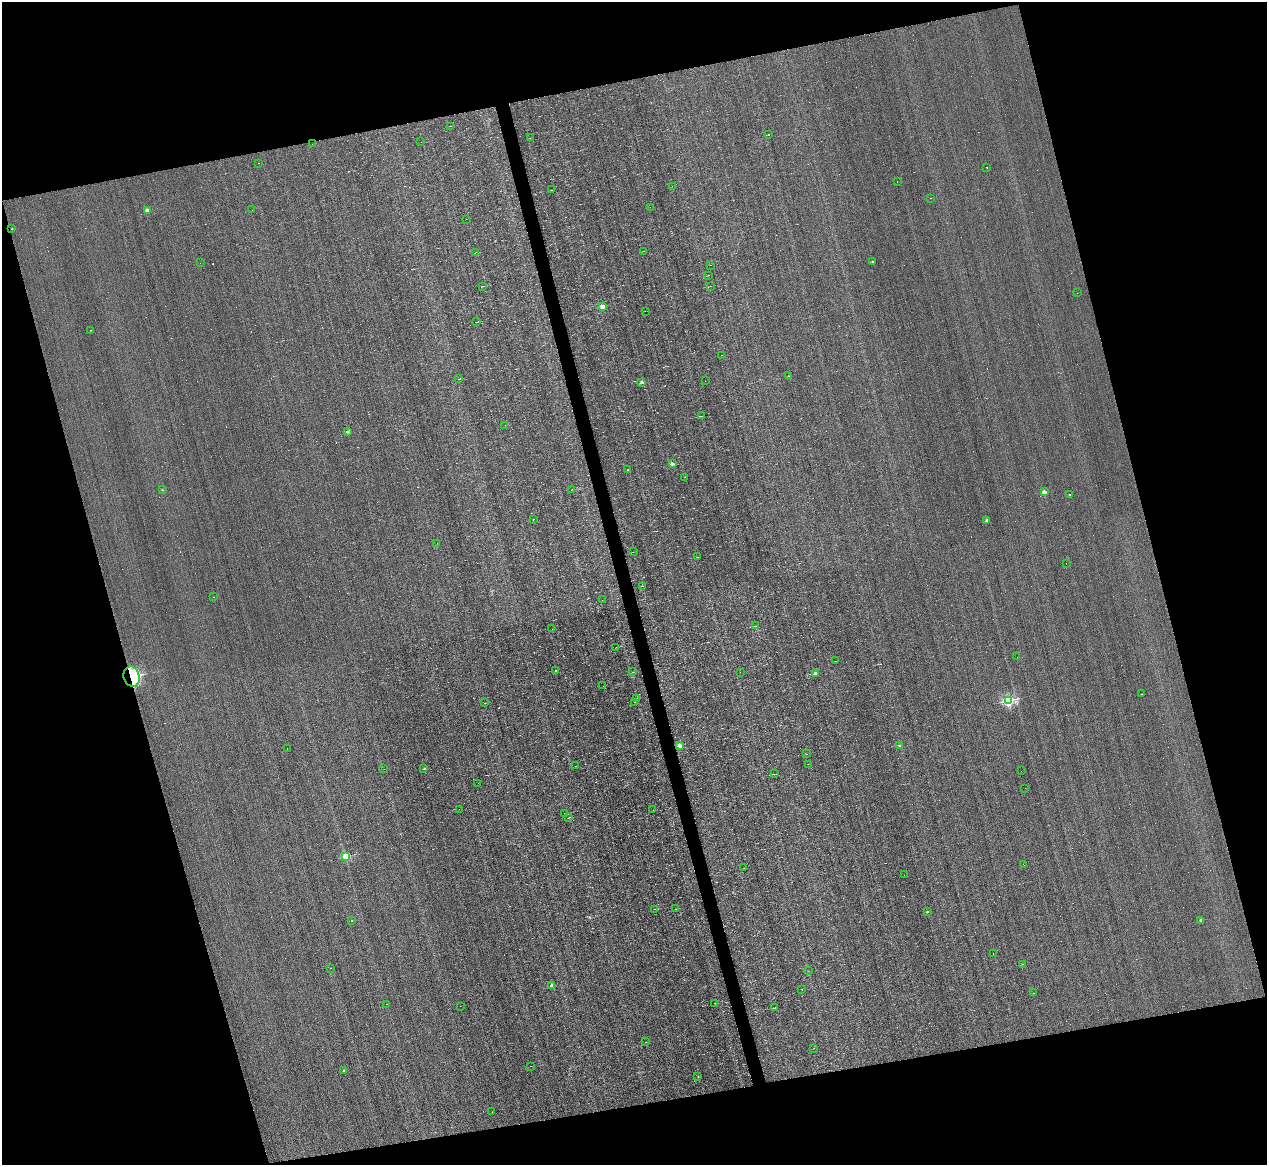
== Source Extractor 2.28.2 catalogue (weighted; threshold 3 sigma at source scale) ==
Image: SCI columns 1-5057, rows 244-4892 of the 5057 x 5015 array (HDU 1 of 3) = the unmasked area's bounding box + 8 px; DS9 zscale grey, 4 x 4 block average (1 PNG px = mean of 4 x 4 image px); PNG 1269 x 1167 px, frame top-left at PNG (2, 2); each listed source drawn as its Kron ellipse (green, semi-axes under 4 px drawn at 4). Shown black and unused: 31% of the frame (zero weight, under 3 of 4 exposures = <1% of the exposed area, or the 3 px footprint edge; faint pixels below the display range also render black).
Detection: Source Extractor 2.28.2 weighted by HDU 2 'WHT'. Background -0.00238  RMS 0.051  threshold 0.228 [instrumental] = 3 sigma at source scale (4.5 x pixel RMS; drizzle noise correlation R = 1.50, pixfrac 1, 0.05/0.05 arcsec/px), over >= 5 px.
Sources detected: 228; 3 too faint to see at this stretch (4 x 4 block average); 1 inside a brighter object's white glare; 107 cosmic-ray / hot-pixel residue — neither listed nor drawn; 1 coinciding with a brighter row at this scale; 5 inside a brighter listed object's ellipse — not listed separately; the other 111 listed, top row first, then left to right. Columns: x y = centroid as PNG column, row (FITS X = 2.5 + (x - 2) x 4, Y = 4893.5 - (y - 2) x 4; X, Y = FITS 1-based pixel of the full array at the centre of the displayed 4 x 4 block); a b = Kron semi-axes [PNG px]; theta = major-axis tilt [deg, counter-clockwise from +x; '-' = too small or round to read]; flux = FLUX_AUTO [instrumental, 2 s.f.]
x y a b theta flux
451 126 2 2 - 6.3
768 134 2 2 - 29
530 138 2 2 - 4.3
421 142 2 2 - 3.9
312 144 2 2 - 17
258 163 2 2 - 8.6
987 167 2 2 - 15
897 182 2 2 - 8.7
672 186 2 2 - 3.6
552 190 2 2 - 7.4
930 198 2 2 - 12
650 207 2 2 - 3.5
147 210 2 2 - 570
252 210 2 2 - 6.5
466 219 2 2 - 4.4
12 229 2 2 - 15
644 251 2 2 - 4.1
475 253 3 2 - 11
873 261 2 2 - 61
200 263 2 2 - 4.4
711 265 2 2 - 3.9
708 275 3 2 - 10
482 286 3 2 - 14
710 286 2 2 - 7.8
1077 293 2 2 - 6.6
603 306 2 2 - 670
645 311 2 2 - 4.9
476 322 3 2 - 18
90 330 2 2 - 10
721 355 2 2 - 6.2
788 376 2 2 - 14
459 379 3 2 - 14
705 380 2 2 - 4.2
642 382 2 2 - 210
701 416 4 2 - 23
505 425 2 2 - 5.9
347 432 2 2 - 210
672 464 2 2 - 320
628 470 2 2 - 35
685 477 2 2 - 5.5
572 489 2 2 - 10
162 490 2 2 - 28
1044 492 2 2 - 550
1070 494 2 2 - 16
533 519 2 2 - 51
987 520 2 2 - 130
437 543 2 2 - 6.9
633 552 3 2 - 7.9
698 557 2 2 - 5.6
1066 563 2 2 - 3.6
642 586 3 2 - 11
214 597 2 2 - 7.5
602 600 2 2 - 12
756 626 2 2 - 4.8
552 629 2 2 - 2.9
616 647 2 2 - 6.3
1017 657 2 2 - 8.2
836 661 2 2 - 5.6
555 670 2 2 - 24
633 672 2 2 - 15
740 672 2 2 - 3.7
816 673 2 2 - 230
132 677 10 8 -71 730
603 686 2 2 - 3.5
1142 694 2 2 - 5.5
637 698 2 2 - 9.2
1009 700 2 2 - 5300
635 702 2 2 - 4.3
484 703 3 2 - 10
680 745 2 2 - 660
900 745 2 2 - 49
287 748 2 2 - 6.2
807 754 2 2 - 4.7
808 764 2 2 - 5.2
575 766 2 2 - 4.1
384 769 2 2 - 3.2
424 769 2 2 - 53
1021 771 2 2 - 4.4
775 774 4 2 - 24
478 783 2 2 - 5.2
1025 788 2 2 - 7.3
459 809 2 2 - 6.4
653 810 2 2 - 4.2
565 813 3 2 - 9.6
569 817 2 2 - 6.7
346 856 2 2 - 1900
1023 864 2 2 - 16
744 868 2 2 - 5.1
904 875 2 2 - 4.4
655 909 4 2 - 18
675 909 2 2 - 5.7
927 912 2 2 - 43
1201 920 2 2 - 290
352 921 2 2 - 29
993 953 2 2 - 10
1022 964 4 2 - 13
331 968 2 2 - 4.7
808 971 2 2 - 7.1
551 986 2 2 - 520
802 989 2 2 - 12
1033 993 2 2 - 22
714 1003 2 2 - 8.7
387 1004 2 2 - 5.8
460 1006 2 2 - 3
774 1008 3 2 - 14
645 1042 2 2 - 6.8
814 1048 2 2 - 6.9
530 1066 2 2 - 5.7
343 1071 2 2 - 120
698 1076 2 2 - 5.9
492 1112 2 2 - 3
Overlapping masked pixels (flux is a lower limit): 1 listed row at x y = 132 677
Diffuse or blended objects may show on this block-average render without a row.